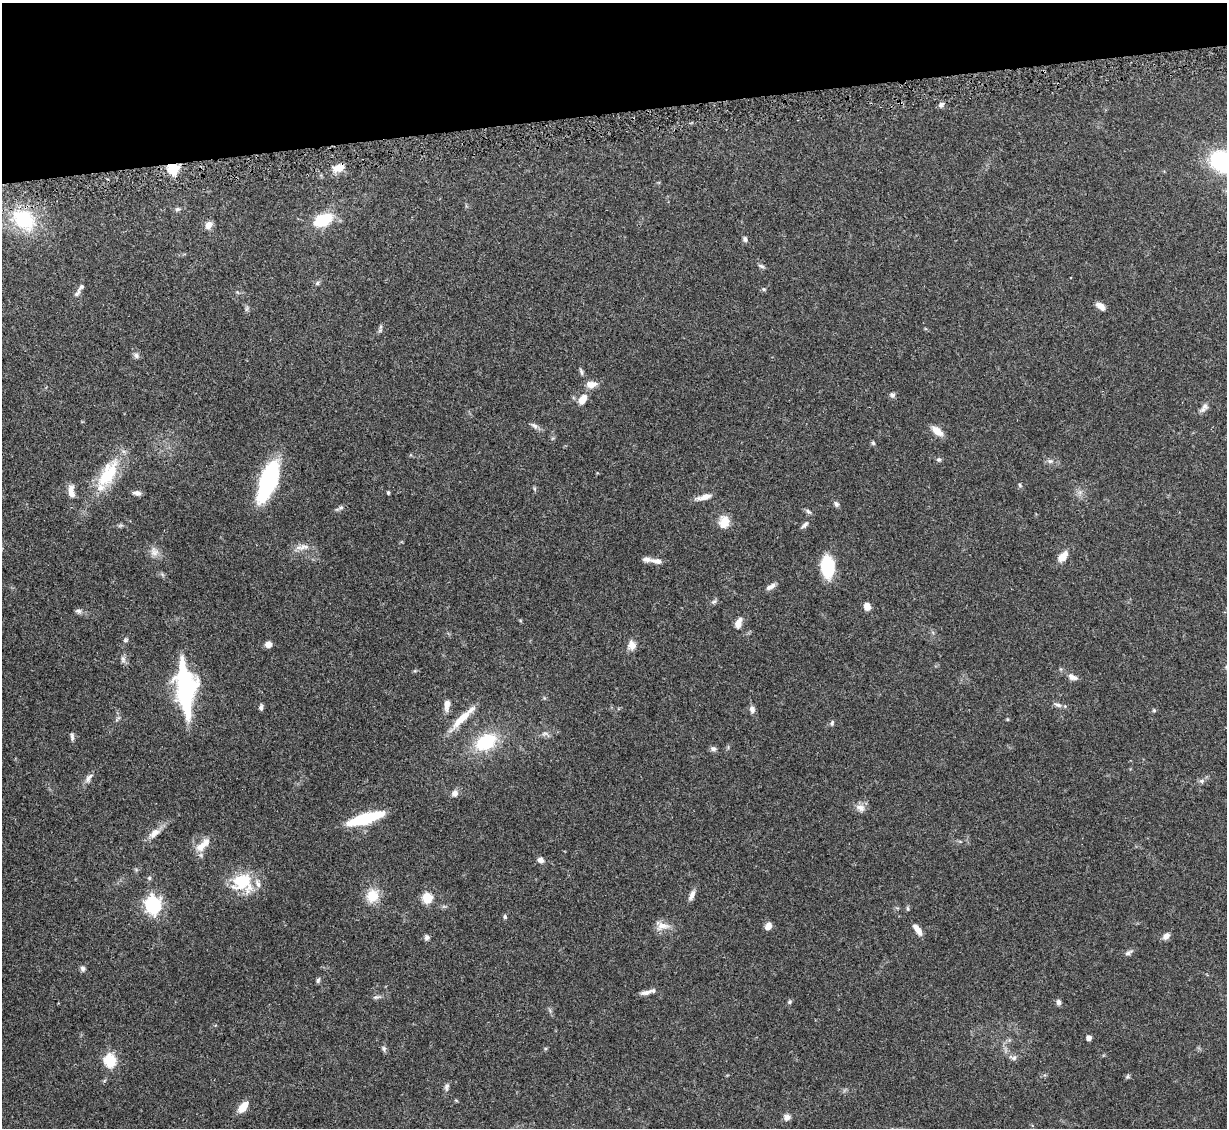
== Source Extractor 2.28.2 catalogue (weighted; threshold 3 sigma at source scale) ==
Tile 3 of 4 x 4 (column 3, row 1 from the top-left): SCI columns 2505-3729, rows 3635-4760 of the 4995 x 5067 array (HDU 1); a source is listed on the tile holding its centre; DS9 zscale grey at full resolution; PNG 1229 x 1130 px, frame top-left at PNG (2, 3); no overlay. Shown black and unused: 10% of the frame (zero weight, under 3 of 5 exposures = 4% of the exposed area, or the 3 px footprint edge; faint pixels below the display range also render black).
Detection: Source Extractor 2.28.2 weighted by HDU 2 'WHT'; one run over the whole footprint, this tile lists its part. Background 0.0699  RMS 0.0033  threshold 0.0151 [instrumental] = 3 sigma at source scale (4.5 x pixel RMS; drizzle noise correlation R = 1.50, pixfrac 1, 0.05/0.05 arcsec/px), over >= 5 px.
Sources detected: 111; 6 inside a brighter listed object's ellipse — not listed separately; the other 105 listed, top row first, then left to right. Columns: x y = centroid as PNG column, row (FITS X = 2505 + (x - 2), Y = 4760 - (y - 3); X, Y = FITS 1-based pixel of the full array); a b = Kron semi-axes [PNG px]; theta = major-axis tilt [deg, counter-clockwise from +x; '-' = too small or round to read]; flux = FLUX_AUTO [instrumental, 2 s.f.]
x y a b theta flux
941 105 8 7 - 1.1
1224 162 27 20 -19 38
173 168 6 5 - 33
338 168 17 10 23 3.5
177 209 8 6 4 0.73
24 220 37 27 -32 21
323 220 18 11 25 15
208 225 10 8 67 2.2
745 239 7 6 - 0.82
761 266 9 5 -24 0.79
317 283 7 5 48 0.63
764 289 6 5 - 0.53
77 293 12 5 47 0.99
1100 306 11 6 -36 2.2
247 309 9 4 71 0.6
380 330 8 5 72 0.77
136 356 8 7 - 1
581 372 11 4 -74 0.73
591 384 13 8 3 2.9
892 395 7 6 - 0.93
582 399 11 7 57 3.8
1205 406 10 9 - 1.5
534 426 11 6 -39 1.2
937 431 14 7 -41 3.7
873 443 5 5 - 0.53
939 459 6 5 - 0.75
1050 461 9 6 0 1
108 474 42 18 61 16
269 479 36 14 70 43
1020 485 6 5 - 0.49
535 489 6 4 -71 0.45
388 492 4 3 - 0.49
1080 492 7 5 44 1
137 493 10 5 -9 1.4
71 494 11 8 -56 1.8
704 497 18 6 15 2.9
836 504 8 6 -59 0.87
341 507 10 6 29 0.92
808 512 9 5 -41 0.75
724 522 16 13 -89 4.2
805 525 12 5 46 0.99
304 547 19 8 16 2.7
154 552 14 11 -62 2.5
1063 556 13 8 49 3.6
656 561 17 7 -8 2.2
828 567 20 12 -86 17
770 587 14 6 32 1.6
714 602 8 5 37 0.76
867 606 7 6 - 2.9
78 611 9 6 -13 0.93
738 624 10 9 - 1.9
125 640 7 6 - 0.58
268 644 7 6 - 2.1
632 645 12 9 -83 2.6
123 659 11 6 -83 1.2
1072 677 12 7 -23 2
185 688 51 18 -85 46
447 705 14 7 82 2.3
1058 705 11 6 -17 1.3
261 707 7 5 83 0.88
752 709 9 6 -77 1.4
1154 710 5 4 - 0.45
118 718 11 3 49 0.6
462 718 39 8 46 6.8
832 723 8 5 64 0.76
545 734 14 6 -19 1.3
72 737 12 5 -89 0.87
486 742 24 16 29 18
713 749 8 6 -13 0.99
89 778 16 7 57 1.6
1201 781 8 6 0 0.88
455 793 8 8 - 1.6
860 808 13 10 -23 2.3
365 819 31 8 17 25
154 833 19 9 36 3.1
201 846 18 11 37 4.1
540 860 8 7 - 1.4
149 878 6 5 - 0.59
242 882 27 23 -21 14
692 895 15 6 66 1.7
372 896 19 16 74 6.2
427 898 6 5 - 24
153 905 7 6 - 100
908 909 7 4 -84 0.5
505 917 6 4 -76 0.54
662 926 20 12 -11 3.3
768 926 7 6 - 2.8
917 929 13 6 -55 2.8
1166 936 10 7 44 1.6
427 937 7 6 - 0.91
1129 953 12 5 27 1.1
83 968 7 6 - 0.98
318 980 8 4 73 0.66
646 992 15 6 14 1.9
376 997 11 5 12 0.93
790 1002 5 5 - 0.59
1058 1002 6 6 - 1.2
1088 1038 5 4 - 1.8
384 1049 9 5 -87 0.76
1013 1057 13 6 -21 1.3
110 1061 6 6 - 36
1127 1077 6 4 44 0.55
446 1087 11 6 81 1
243 1107 13 7 51 4.4
787 1117 8 8 - 1.4
Overlapping masked pixels (flux is a lower limit): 2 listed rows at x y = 173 168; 338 168
Isophote crosses this tile's border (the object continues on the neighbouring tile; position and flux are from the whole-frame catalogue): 1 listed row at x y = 1224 162